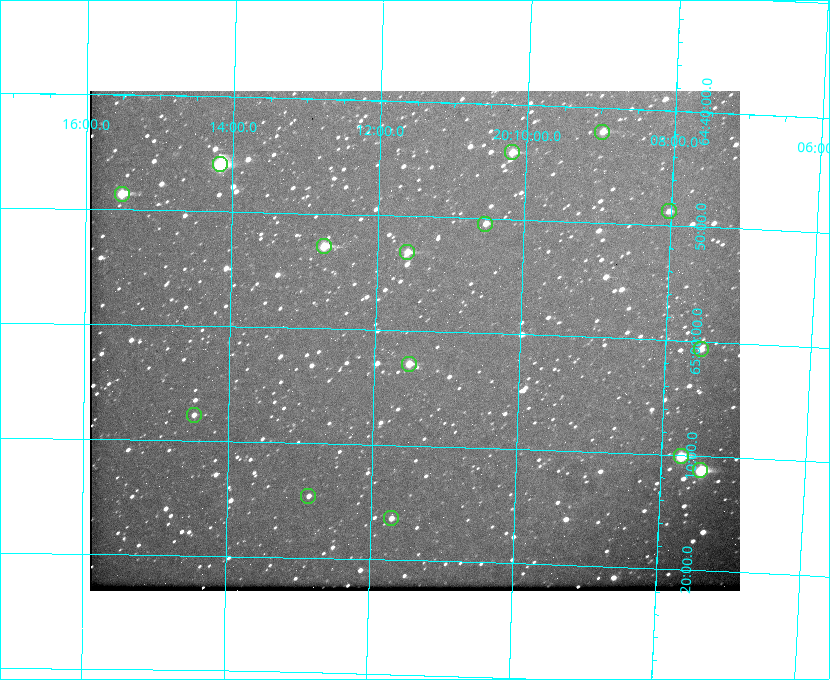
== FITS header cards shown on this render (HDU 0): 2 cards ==
NAXIS1  =                  650
NAXIS2  =                  500

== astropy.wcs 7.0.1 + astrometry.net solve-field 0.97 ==
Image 650 x 500 px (HDU 0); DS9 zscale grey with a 90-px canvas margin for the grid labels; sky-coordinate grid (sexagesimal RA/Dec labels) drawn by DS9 from the SOLVED WCS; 15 Tycho-2 reference stars matched to detected sources circled (green)
Header WCS: none
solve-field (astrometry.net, Tycho-2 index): SOLVED blind (the file carries no WCS)
Solved WCS: RA---TAN-SIP/DEC--TAN-SIP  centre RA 20:11:27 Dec +65:01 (302.86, +65.01 deg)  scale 5.23 arcsec/px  FOV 56.7' x 43.6'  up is +178 deg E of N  parity flipped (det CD > 0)
(file carries no celestial WCS; the grid is the blind solution)
Tycho-2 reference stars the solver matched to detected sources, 15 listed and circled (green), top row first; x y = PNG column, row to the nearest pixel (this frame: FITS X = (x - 90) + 1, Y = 500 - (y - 91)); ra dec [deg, ICRS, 3 dp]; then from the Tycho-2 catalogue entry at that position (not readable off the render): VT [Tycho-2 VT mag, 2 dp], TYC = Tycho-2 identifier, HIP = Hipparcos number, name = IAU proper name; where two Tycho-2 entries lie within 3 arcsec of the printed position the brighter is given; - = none
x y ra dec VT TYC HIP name
602 132 302.245 +64.701 10.15 4240-635-1 - -
512 152 302.549 +64.736 9.65 4240-950-1 - -
220 164 303.544 +64.765 7.36 4240-620-1 99731 -
122 194 303.878 +64.810 8.93 4240-794-1 - -
669 211 302.008 +64.813 10.38 4240-809-1 - -
485 224 302.633 +64.841 10.69 4240-985-1 - -
324 246 303.184 +64.880 9.02 4240-488-1 - -
407 252 302.897 +64.886 9.40 4240-717-1 - -
701 349 301.878 +65.011 10.80 4240-59-1 - -
409 364 302.882 +65.048 10.25 4240-98-1 - -
194 415 303.620 +65.129 11.18 4240-34-1 - -
681 456 301.932 +65.168 8.01 4240-866-1 99147 -
700 470 301.862 +65.188 7.70 4240-604-1 99125 -
308 496 303.217 +65.244 11.17 4240-236-1 - -
391 518 302.928 +65.273 10.74 4240-760-1 - -